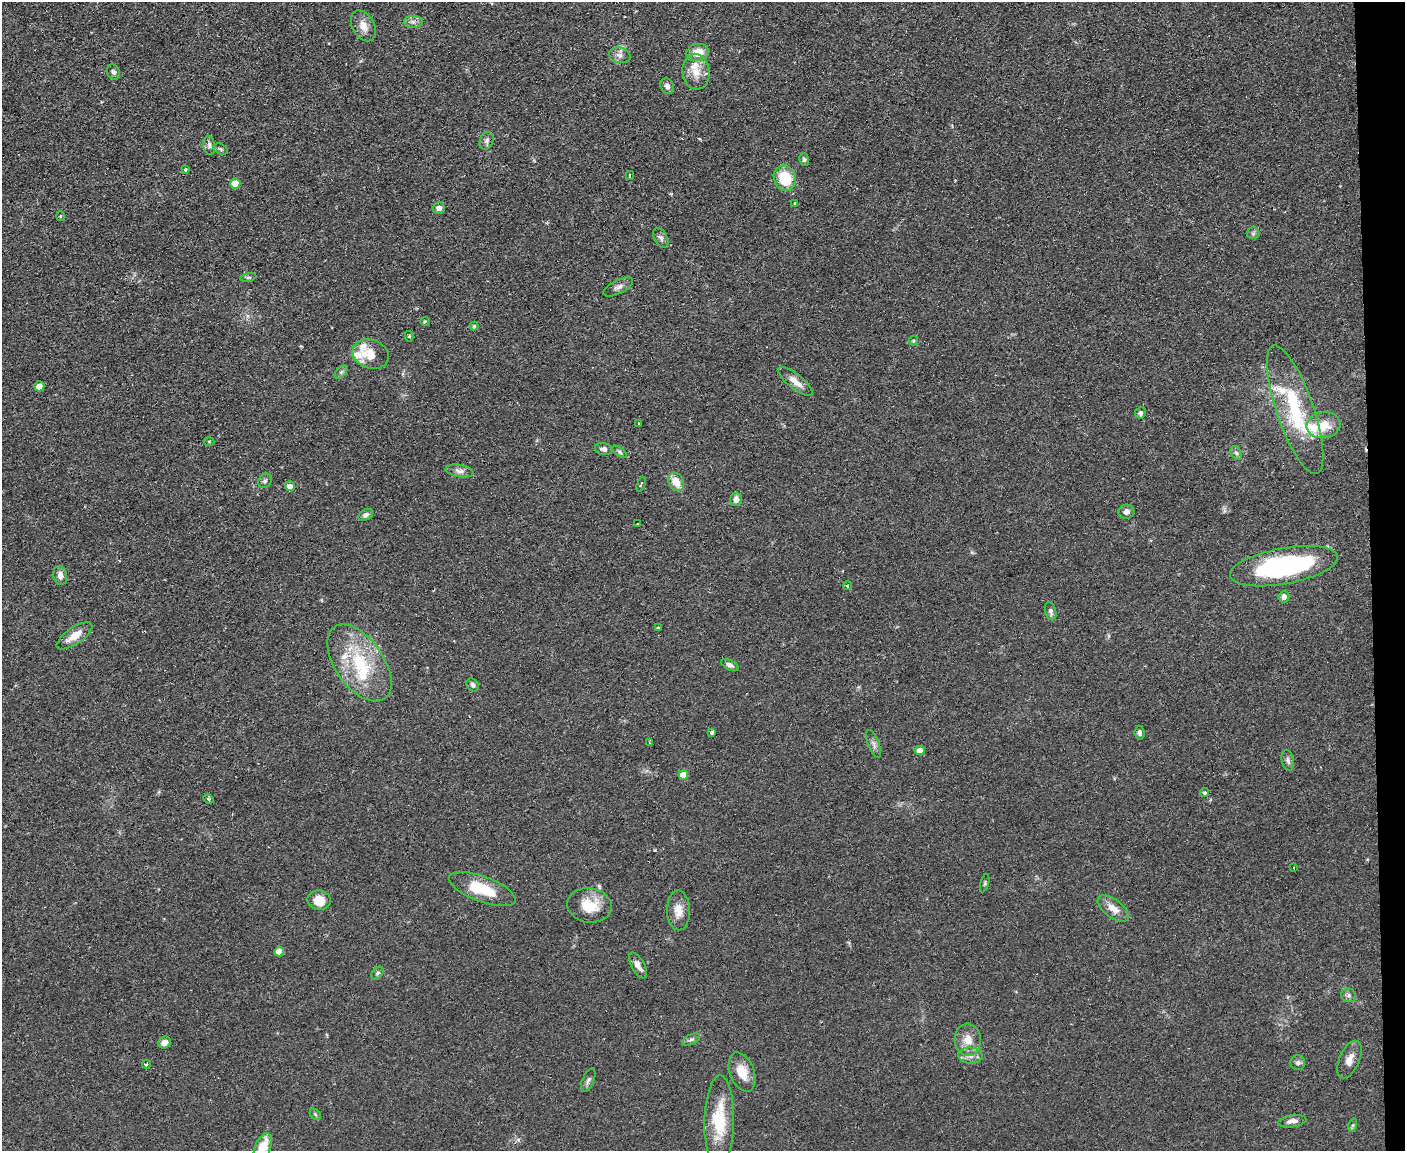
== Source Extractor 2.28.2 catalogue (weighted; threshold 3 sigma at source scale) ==
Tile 9 of 3 x 4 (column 3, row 3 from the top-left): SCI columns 2936-4338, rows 1151-2299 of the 4575 x 4598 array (HDU 1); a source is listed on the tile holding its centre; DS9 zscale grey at full resolution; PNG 1407 x 1153 px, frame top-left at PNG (2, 2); each listed source drawn as its Kron ellipse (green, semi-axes under 4 px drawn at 4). Shown black and unused: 2% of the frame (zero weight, under 2 of 3 exposures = <1% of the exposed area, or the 3 px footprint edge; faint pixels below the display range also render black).
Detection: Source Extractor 2.28.2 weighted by HDU 2 'WHT'; one run over the whole footprint, this tile lists its part. Background 0.083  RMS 0.0059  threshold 0.0264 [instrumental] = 3 sigma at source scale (4.5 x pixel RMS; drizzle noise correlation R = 1.50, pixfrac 1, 0.05/0.05 arcsec/px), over >= 5 px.
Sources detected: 100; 2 cosmic-ray / hot-pixel residue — neither listed nor drawn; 7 inside a brighter listed object's ellipse — not listed separately; the other 91 listed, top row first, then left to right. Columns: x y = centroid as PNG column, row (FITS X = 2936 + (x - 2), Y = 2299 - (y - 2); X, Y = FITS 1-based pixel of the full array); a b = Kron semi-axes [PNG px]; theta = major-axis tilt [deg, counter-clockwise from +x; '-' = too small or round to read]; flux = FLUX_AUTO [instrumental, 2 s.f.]
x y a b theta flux
413 22 9 6 1 2.2
363 26 16 11 -61 6
698 52 11 8 10 9
620 55 11 7 -16 2.9
113 72 8 6 -61 1.5
696 72 18 13 -85 8.2
667 86 8 6 -67 2.5
486 141 9 6 69 2
209 145 9 6 -81 1.8
221 149 7 5 -27 1
804 159 6 5 - 1.1
186 170 3 3 - 9.6
630 175 4 2 - 3.3
785 178 13 11 -65 19
235 183 5 5 - 13
794 203 3 3 - 1.1
439 208 6 6 - 2
60 216 5 3 - 0.55
1253 233 6 6 - 1.1
661 238 11 6 -61 2.1
248 277 8 4 8 0.94
618 287 16 6 27 2.7
425 321 5 4 - 0.75
474 326 4 4 - 0.66
409 336 5 4 - 0.99
913 341 5 4 - 0.68
370 354 18 14 -20 11
341 372 7 4 45 1.2
795 381 21 7 -39 5.3
39 386 5 5 - 4.4
1295 410 68 18 -71 50
1140 413 6 5 - 1.4
639 423 3 2 - 0.73
1324 425 17 13 7 11
209 441 5 3 - 0.54
604 449 9 6 -11 2.2
620 452 8 4 -36 1.2
1236 453 7 5 -59 1.4
460 471 14 6 -9 2.8
265 481 7 6 - 1.4
676 482 10 7 -60 8.1
641 484 7 2 72 0.8
290 486 5 4 - 4.9
736 500 7 6 - 3.3
1126 512 8 7 - 2.6
366 515 8 5 29 1.7
637 524 2 2 - 0.43
1284 566 55 18 10 87
60 575 9 7 -79 3.6
848 586 4 4 - 1.1
1284 597 6 5 - 2.9
1051 611 9 5 -74 1.7
658 628 4 3 - 1.5
74 636 21 8 34 8.1
359 663 44 24 -55 39
730 665 9 5 -26 2.2
473 685 7 5 -50 1.6
712 733 4 3 - 4.4
1140 733 7 5 -84 1.6
649 743 3 3 - 0.71
873 744 14 5 -70 2.4
920 751 5 4 - 7.9
1288 760 10 6 -78 1.9
683 775 5 4 - 11
1205 793 4 4 - 0.85
209 799 5 4 - 1.1
1294 868 2 2 - 0.39
985 883 9 3 75 0.85
482 889 35 12 -21 20
319 900 12 9 -8 9.5
590 905 22 17 -8 15
1113 908 18 9 -37 6.8
678 910 20 11 -88 6.8
279 952 5 4 - 10
638 965 14 6 -61 4.1
378 973 7 5 50 1.2
1349 995 7 7 - 1.6
691 1039 10 5 25 1.4
968 1040 16 13 -85 8.1
165 1042 6 5 - 3.6
970 1056 12 8 -3 3.7
1349 1060 20 10 67 5.2
1298 1063 7 7 - 1.7
146 1064 4 3 - 0.81
742 1072 20 12 -69 9.9
588 1080 12 5 67 1.9
315 1114 6 4 -46 0.91
719 1121 45 15 88 26
1292 1121 14 6 8 3.5
1353 1125 6 4 71 0.93
262 1148 16 7 67 12
Overlapping masked pixels (flux is a lower limit): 1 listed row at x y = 1284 566
Isophote crosses this tile's border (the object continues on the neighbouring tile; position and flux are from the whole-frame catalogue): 1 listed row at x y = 262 1148